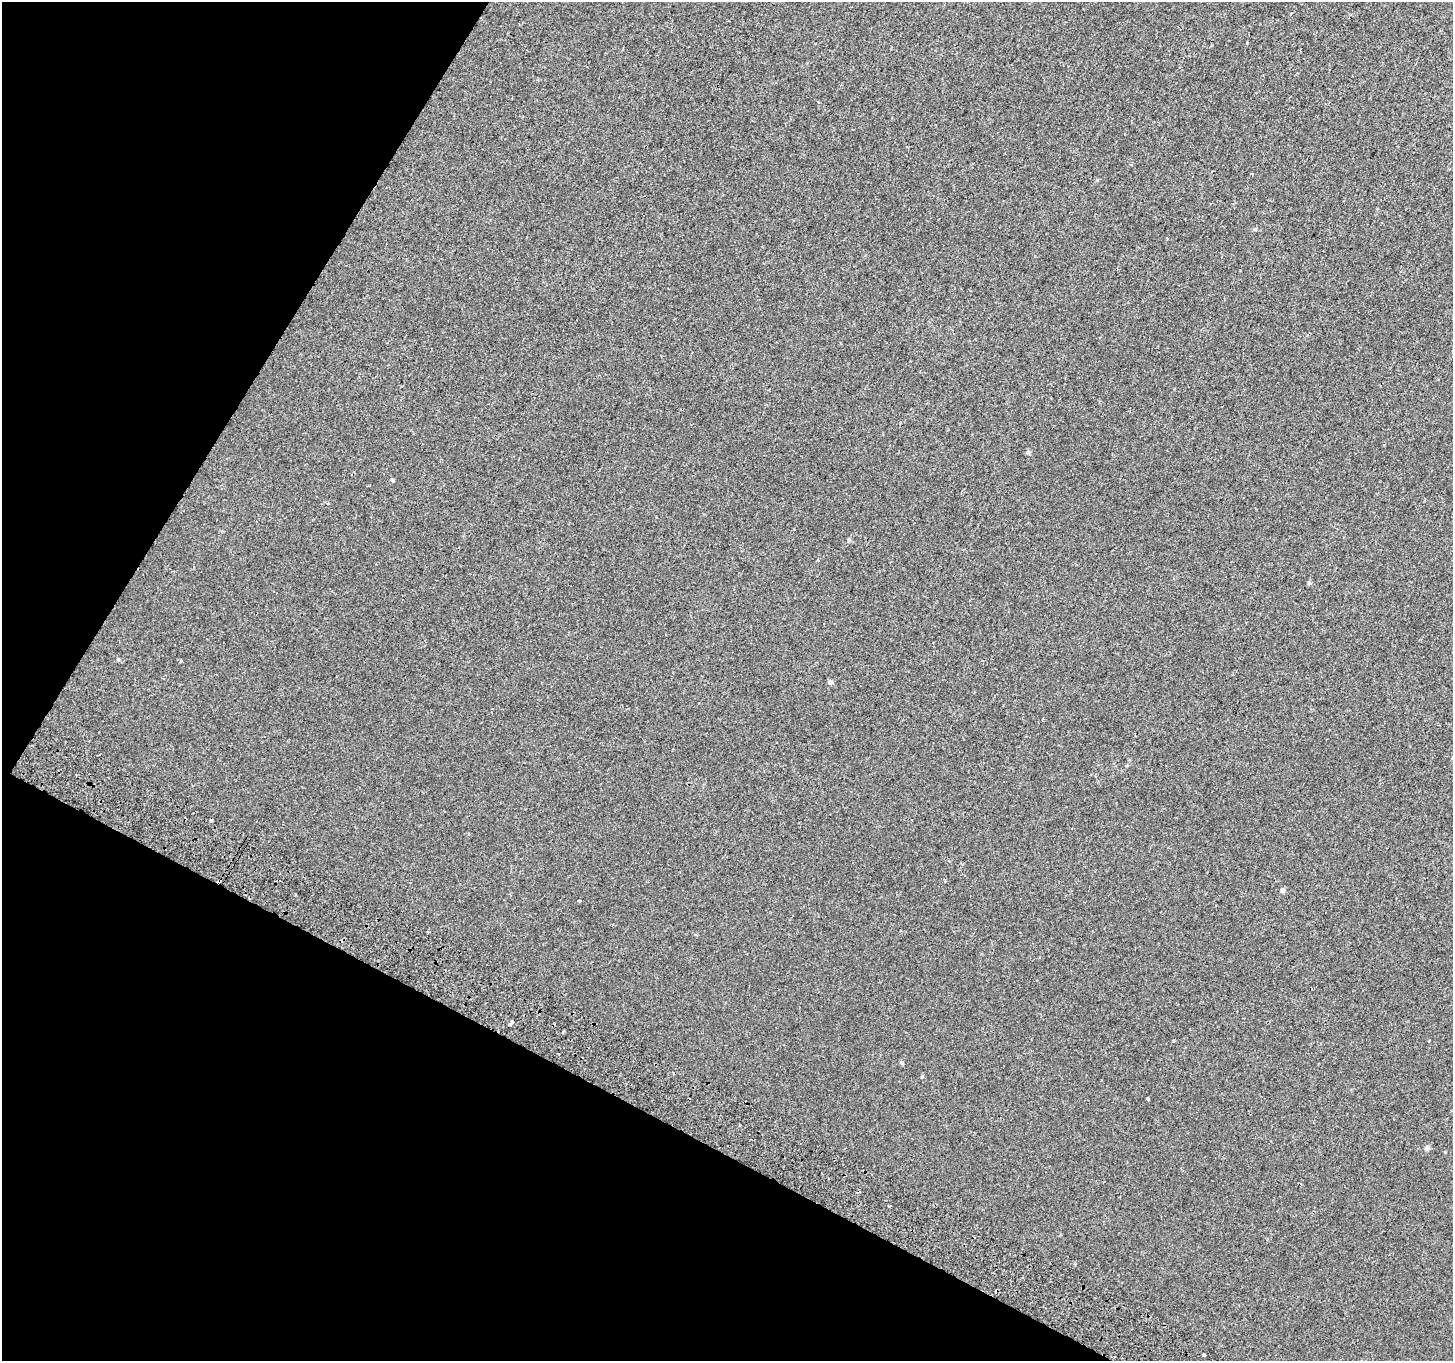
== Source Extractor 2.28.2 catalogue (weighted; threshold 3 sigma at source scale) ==
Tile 9 of 4 x 4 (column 1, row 3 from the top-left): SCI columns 34-1484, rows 1608-2966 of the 5874 x 5999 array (HDU 1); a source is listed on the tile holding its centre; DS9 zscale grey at full resolution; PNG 1455 x 1363 px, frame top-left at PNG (2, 2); no overlay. Shown black and unused: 26% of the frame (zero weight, under 2 of 3 exposures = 3% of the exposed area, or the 3 px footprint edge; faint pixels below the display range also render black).
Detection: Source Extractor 2.28.2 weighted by HDU 2 'WHT'; one run over the whole footprint, this tile lists its part. Background 7.47e-04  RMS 0.0039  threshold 0.0175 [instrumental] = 3 sigma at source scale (4.5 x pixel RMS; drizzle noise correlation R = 1.50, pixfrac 1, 0.0396/0.0396 arcsec/px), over >= 5 px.
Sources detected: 16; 4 cosmic-ray / hot-pixel residue — not listed; the other 12 listed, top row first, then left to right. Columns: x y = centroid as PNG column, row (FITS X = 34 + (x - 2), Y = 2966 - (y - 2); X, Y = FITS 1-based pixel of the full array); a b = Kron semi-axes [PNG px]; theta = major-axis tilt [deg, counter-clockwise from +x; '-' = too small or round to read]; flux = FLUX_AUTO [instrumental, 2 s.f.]
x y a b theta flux
1252 174 4 2 - 0.31
392 480 5 4 - 0.54
118 659 6 3 -73 0.37
181 661 4 3 - 0.96
830 682 6 5 - 0.74
1283 890 6 6 - 0.71
579 901 3 3 - 0.79
512 1022 3 3 - 1.9
510 1025 3 3 - 2.2
1148 1098 3 3 - 0.68
1427 1148 6 6 - 0.83
1203 1355 3 3 - 3.4
Unlisted compact peaks at least as high as the median listed source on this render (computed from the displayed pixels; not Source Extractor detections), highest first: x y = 902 1063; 1309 583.